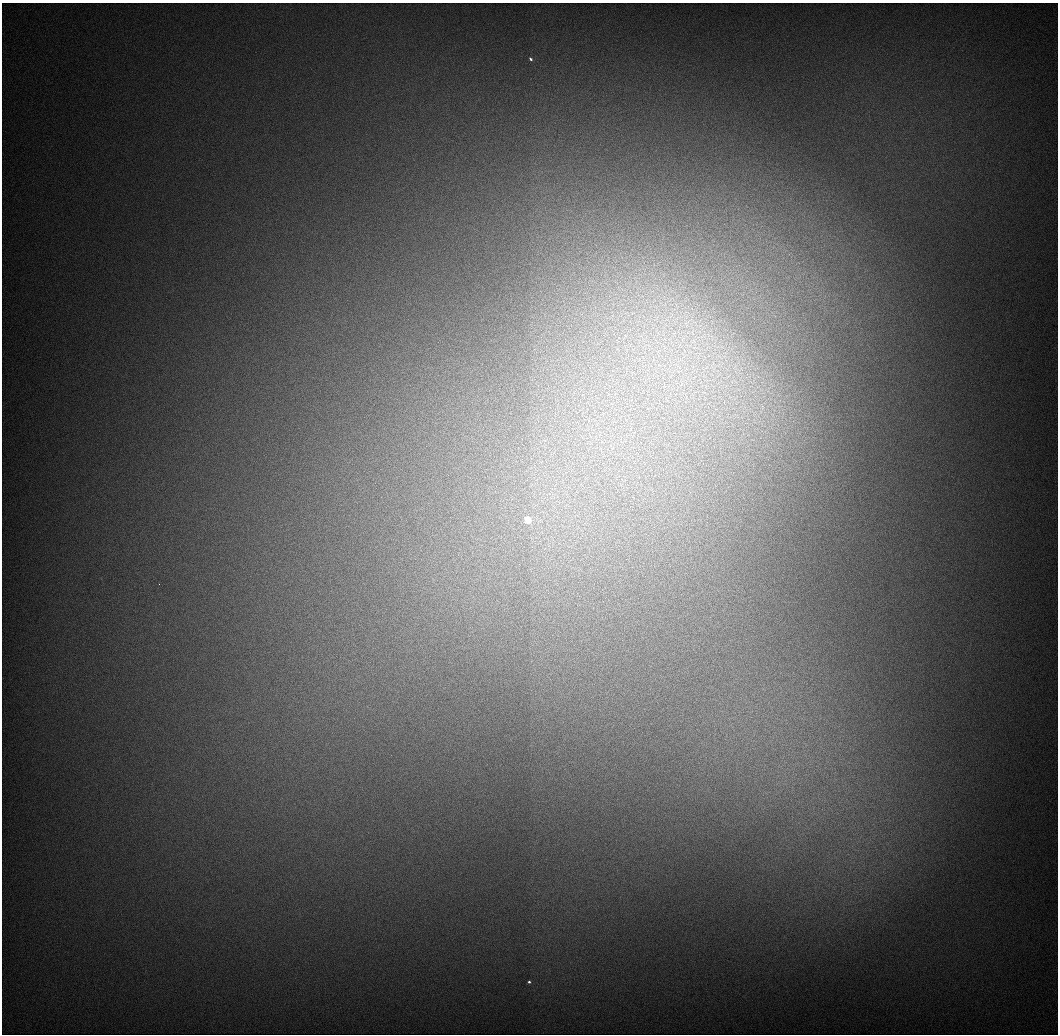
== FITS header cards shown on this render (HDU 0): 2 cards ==
NAXIS1  =                 1056 / Length of Axis 1 (Serial)
NAXIS2  =                 1032 / Length of Axis 2 (Parallel)

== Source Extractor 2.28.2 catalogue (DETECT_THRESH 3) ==
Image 1056 x 1032 px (HDU 0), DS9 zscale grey, 1 PNG px = 1 image px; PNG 1060 x 1036 px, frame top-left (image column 1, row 1032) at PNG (2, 3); no overlay
Background 546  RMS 5.7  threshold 17.1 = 3 sigma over >= 5 px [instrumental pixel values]
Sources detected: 9; all 9 listed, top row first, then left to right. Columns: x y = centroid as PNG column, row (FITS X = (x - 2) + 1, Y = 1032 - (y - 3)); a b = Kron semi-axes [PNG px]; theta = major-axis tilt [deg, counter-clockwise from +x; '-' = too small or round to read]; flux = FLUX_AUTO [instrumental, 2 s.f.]
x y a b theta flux
530 59 4 3 - 980
686 324 13 7 74 3500
692 333 10 3 -69 1100
683 339 7 4 70 1200
694 341 8 5 -61 1600
678 366 17 4 -43 2700
528 520 4 4 - 22000
159 584 2 2 - 240
529 982 3 3 - 1100